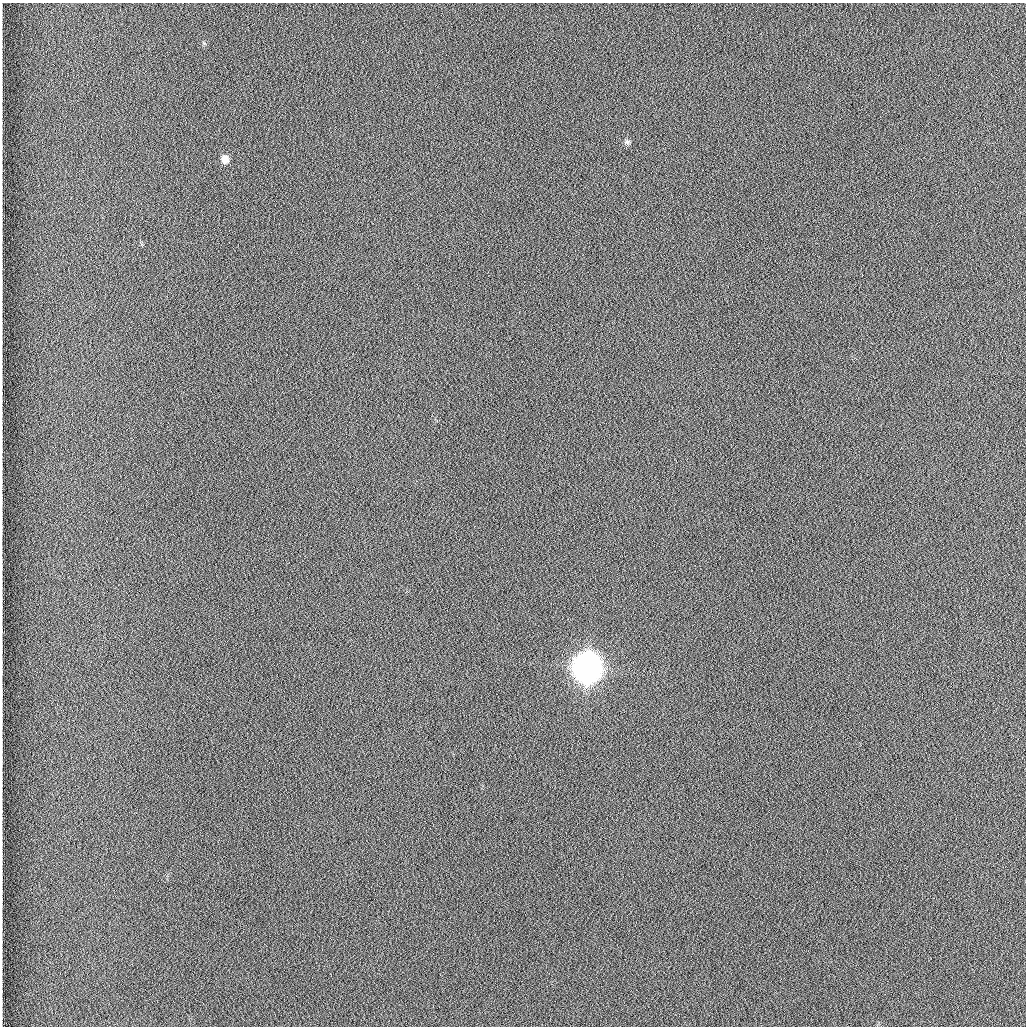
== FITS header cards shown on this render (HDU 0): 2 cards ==
NAXIS1  =                 1024 /fastest changing axis
NAXIS2  =                 1024 /next to fastest changing axis

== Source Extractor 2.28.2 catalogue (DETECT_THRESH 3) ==
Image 1024 x 1024 px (HDU 0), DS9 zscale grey, 1 PNG px = 1 image px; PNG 1028 x 1028 px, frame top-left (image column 1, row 1024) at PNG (2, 3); no overlay
Background 1260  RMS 5.9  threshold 17.7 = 3 sigma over >= 5 px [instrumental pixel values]
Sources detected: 3; all 3 listed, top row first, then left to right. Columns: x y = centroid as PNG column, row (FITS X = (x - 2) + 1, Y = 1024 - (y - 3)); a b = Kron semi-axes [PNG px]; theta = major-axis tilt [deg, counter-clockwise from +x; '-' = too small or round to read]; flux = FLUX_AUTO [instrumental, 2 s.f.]
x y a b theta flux
627 142 8 7 - 1200
225 159 8 7 - 3200
587 668 12 10 -80 890000